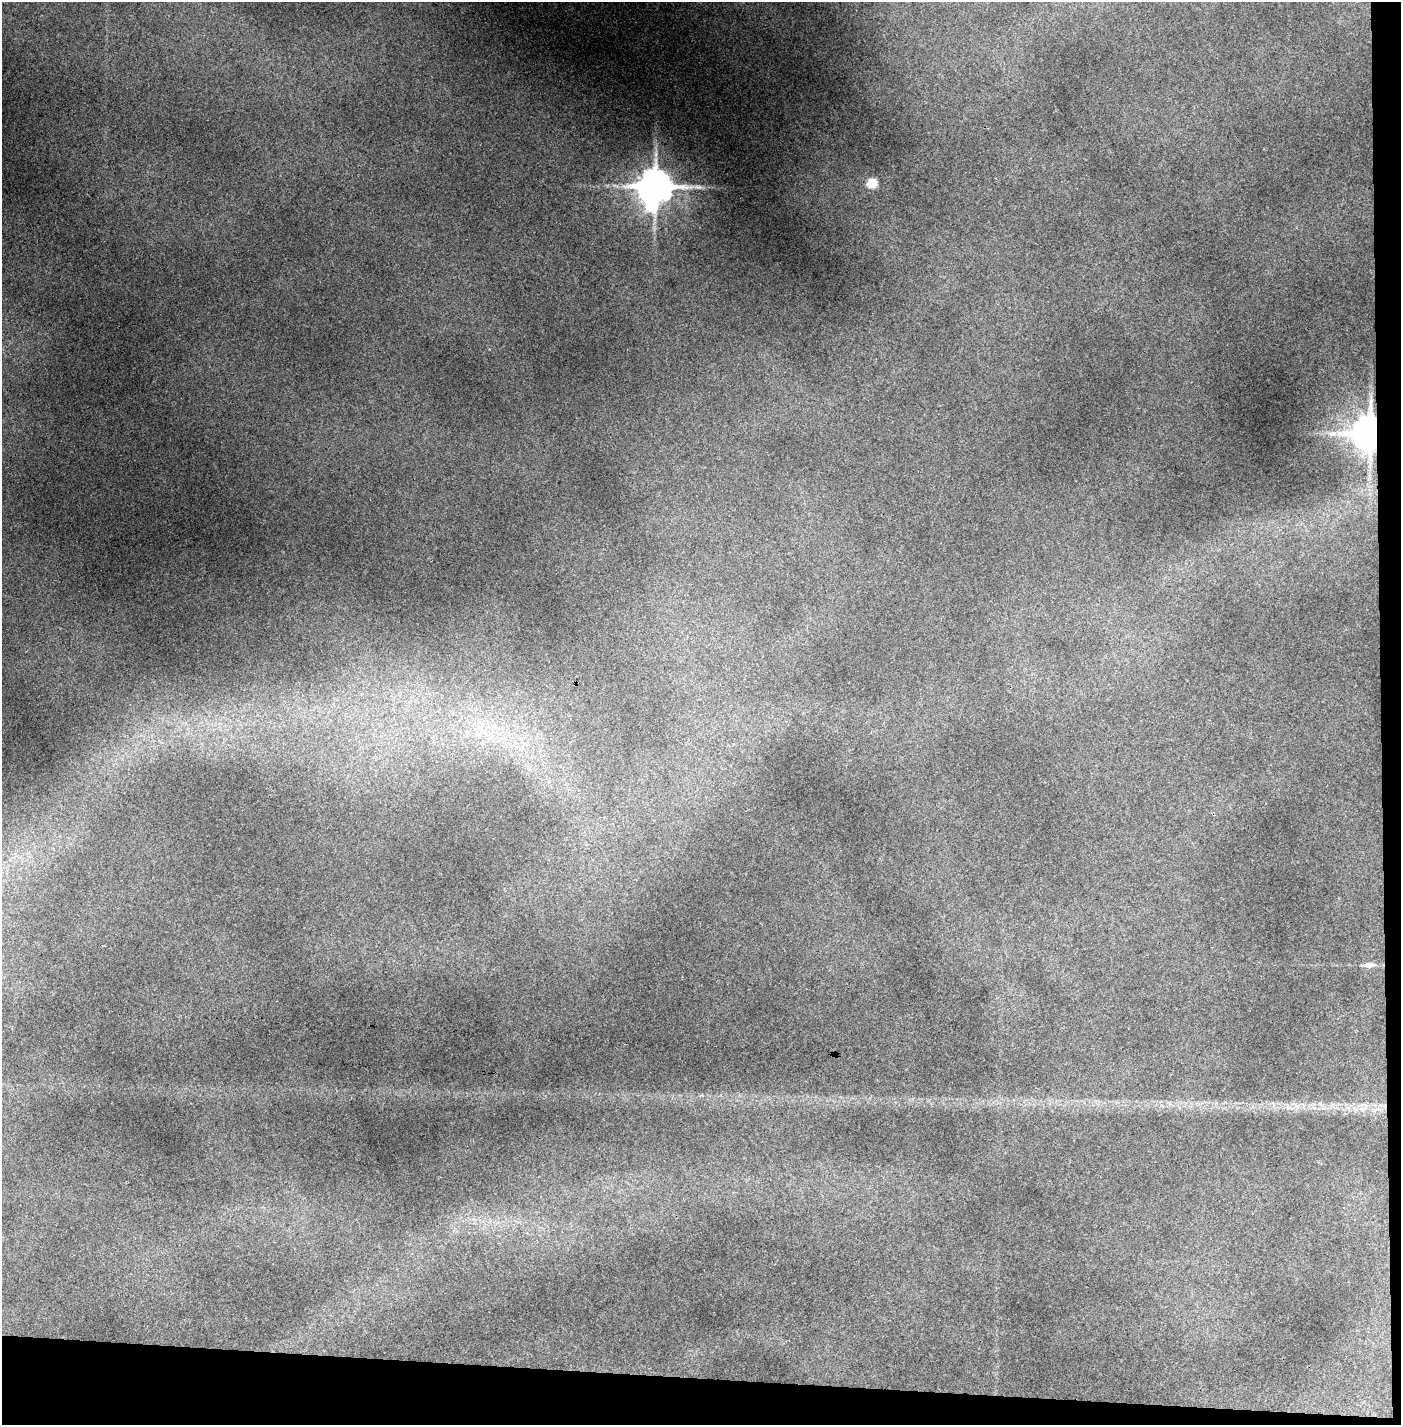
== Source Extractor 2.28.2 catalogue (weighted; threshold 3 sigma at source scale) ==
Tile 9 of 3 x 3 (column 3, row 3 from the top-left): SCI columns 2848-4246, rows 1-1423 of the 4295 x 4271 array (HDU 1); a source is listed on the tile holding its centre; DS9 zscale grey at full resolution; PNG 1403 x 1427 px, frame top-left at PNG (2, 2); no overlay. Shown black and unused: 5% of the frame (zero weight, under 3 of 4 exposures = <1% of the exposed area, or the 3 px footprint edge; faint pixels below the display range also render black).
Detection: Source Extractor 2.28.2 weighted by HDU 2 'WHT'; one run over the whole footprint, this tile lists its part. Background 0.205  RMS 0.009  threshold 0.0406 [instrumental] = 3 sigma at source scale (4.5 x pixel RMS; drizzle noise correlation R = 1.50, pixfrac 1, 0.05/0.05 arcsec/px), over >= 5 px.
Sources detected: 6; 1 inside a brighter object's white glare — not listed; the other 5 listed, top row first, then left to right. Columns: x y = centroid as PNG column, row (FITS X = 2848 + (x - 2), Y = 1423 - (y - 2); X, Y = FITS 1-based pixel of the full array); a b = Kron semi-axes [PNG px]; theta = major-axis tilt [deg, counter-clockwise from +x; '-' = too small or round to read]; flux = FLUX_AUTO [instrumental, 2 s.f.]
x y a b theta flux
872 183 6 5 - 44
655 187 10 9 - 2500
698 187 11 5 -13 3.3
1370 434 9 9 - 2500
1368 965 19 5 2 5.2
Overlapping masked pixels (flux is a lower limit): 1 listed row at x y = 1370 434